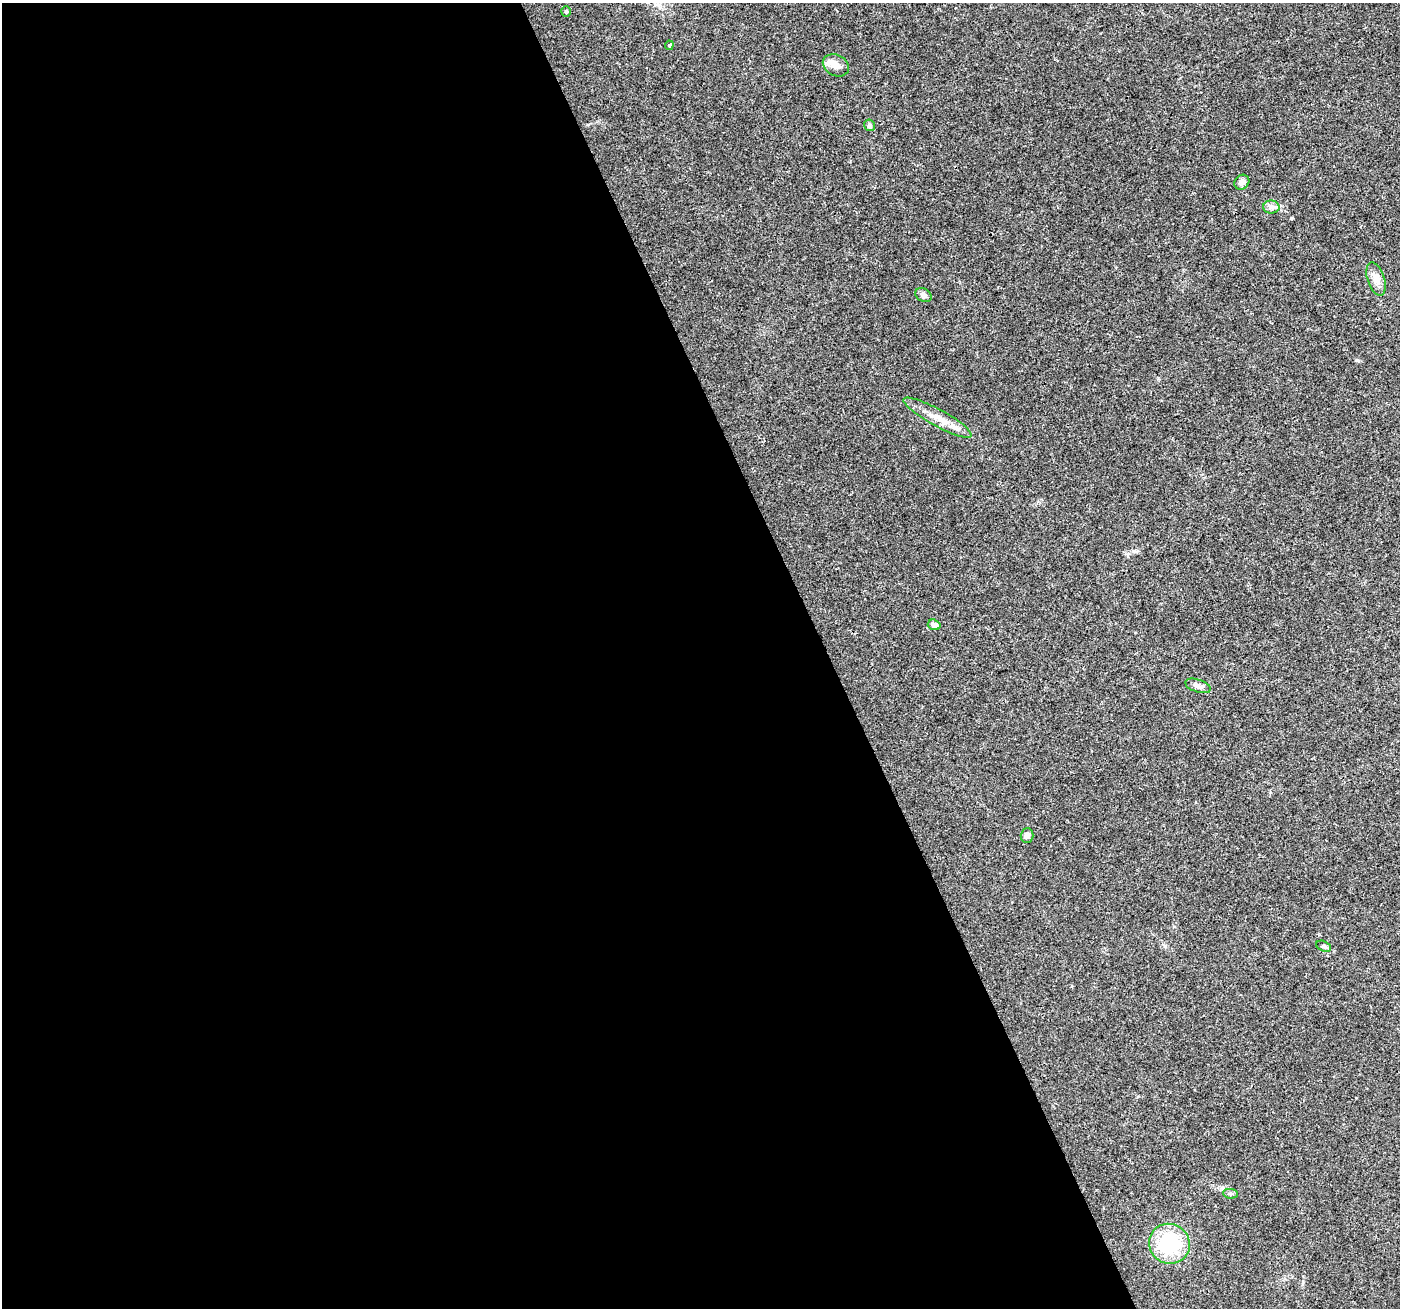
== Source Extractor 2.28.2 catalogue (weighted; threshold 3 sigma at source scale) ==
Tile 9 of 4 x 4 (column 1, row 3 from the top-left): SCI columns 3-1400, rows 1447-2752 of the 5594 x 5446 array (HDU 1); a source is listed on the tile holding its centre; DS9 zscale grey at full resolution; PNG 1402 x 1310 px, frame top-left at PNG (2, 3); each listed source drawn as its Kron ellipse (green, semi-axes under 4 px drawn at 4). Shown black and unused: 59% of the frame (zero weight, under 3 of 4 exposures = <1% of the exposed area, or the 3 px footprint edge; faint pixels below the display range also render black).
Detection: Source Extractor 2.28.2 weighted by HDU 2 'WHT'; one run over the whole footprint, this tile lists its part. Background 0.0402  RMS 0.0038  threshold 0.0172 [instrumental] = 3 sigma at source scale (4.5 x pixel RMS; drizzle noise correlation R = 1.50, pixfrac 1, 0.0396/0.0396 arcsec/px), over >= 5 px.
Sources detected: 16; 1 inside a brighter listed object's ellipse — not listed separately; the other 15 listed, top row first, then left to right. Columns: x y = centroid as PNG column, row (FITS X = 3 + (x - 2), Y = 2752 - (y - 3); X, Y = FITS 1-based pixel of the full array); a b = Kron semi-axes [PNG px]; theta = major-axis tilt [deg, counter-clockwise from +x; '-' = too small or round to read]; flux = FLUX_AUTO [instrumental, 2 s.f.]
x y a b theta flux
566 12 5 4 - 0.49
669 45 5 4 - 0.52
836 65 14 10 -27 2.7
869 125 6 5 - 0.86
1242 182 8 7 - 1.8
1271 207 8 6 0 1.3
1376 279 17 8 -72 2.9
923 295 9 6 -32 1.5
938 418 38 8 -29 6.1
934 625 6 5 - 1.5
1198 686 13 6 -18 1.8
1027 836 7 6 - 1.5
1324 946 8 5 -26 0.83
1231 1194 7 4 -5 0.74
1169 1244 21 19 -33 24
Unlisted compact peaks at least as high as the median listed source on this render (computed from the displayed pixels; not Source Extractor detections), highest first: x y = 1357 360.